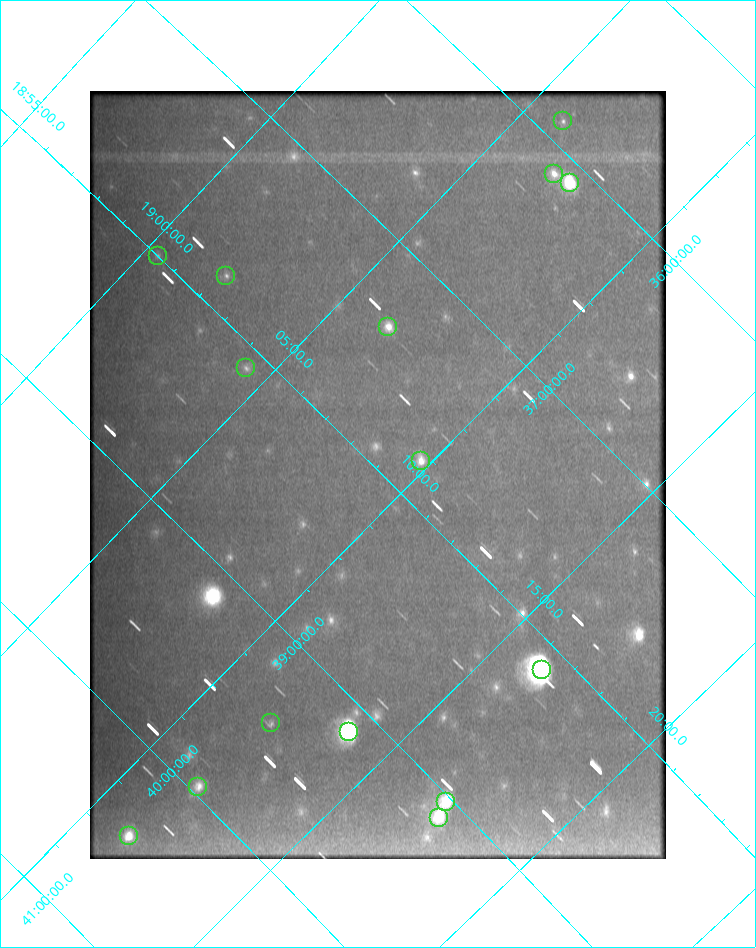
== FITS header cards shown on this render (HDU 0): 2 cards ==
NAXIS1  =                  576
NAXIS2  =                  768

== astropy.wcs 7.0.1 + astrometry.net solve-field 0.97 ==
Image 576 x 768 px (HDU 0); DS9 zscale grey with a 90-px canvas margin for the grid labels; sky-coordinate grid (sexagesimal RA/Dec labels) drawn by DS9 from the SOLVED WCS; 15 Tycho-2 reference stars matched to detected sources circled (green)
Header WCS: none
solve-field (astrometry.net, Tycho-2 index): SOLVED blind (the file carries no WCS)
Solved WCS: RA---TAN-SIP/DEC--TAN-SIP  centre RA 19:09:10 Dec +38:01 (287.29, +38.02 deg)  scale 20.2 arcsec/px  FOV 193.6' x 256.8'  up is -135 deg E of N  parity normal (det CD < 0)
(file carries no celestial WCS; the grid is the blind solution)
Tycho-2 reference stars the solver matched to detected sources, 15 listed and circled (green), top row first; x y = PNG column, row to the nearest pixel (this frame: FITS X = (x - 90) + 1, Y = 768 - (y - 91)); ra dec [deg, ICRS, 3 dp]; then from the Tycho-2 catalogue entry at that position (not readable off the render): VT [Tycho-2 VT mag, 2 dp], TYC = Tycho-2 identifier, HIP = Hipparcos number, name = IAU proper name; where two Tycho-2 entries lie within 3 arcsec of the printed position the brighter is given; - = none
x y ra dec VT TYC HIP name
563 121 286.497 +35.881 8.06 2652-504-1 93788 -
554 174 286.703 +36.128 7.69 2652-1355-1 93851 -
570 183 286.826 +36.100 5.24 2652-1709-1 93903 -
158 256 285.092 +37.996 7.84 3120-148-1 93311 -
226 276 285.543 +37.812 8.04 3120-1622-1 93474 -
388 327 286.618 +37.388 7.35 2652-529-1 93831 -
246 368 286.099 +38.108 8.03 3120-634-1 93665 -
421 461 287.442 +37.794 6.85 3120-1216-1 94142 -
542 670 289.092 +38.134 4.48 3121-2287-1 94713 -
271 723 288.001 +39.421 7.50 3125-3797-1 94328 -
349 732 288.440 +39.146 4.37 3121-2285-1 94481 Aladfar
198 787 287.950 +39.957 7.26 3125-1837-1 - -
446 802 289.288 +39.029 7.10 3121-2286-1 94781 -
439 818 289.333 +39.121 6.68 3121-2160-1 94799 -
129 836 287.846 +40.429 6.20 3125-1735-1 94280 -